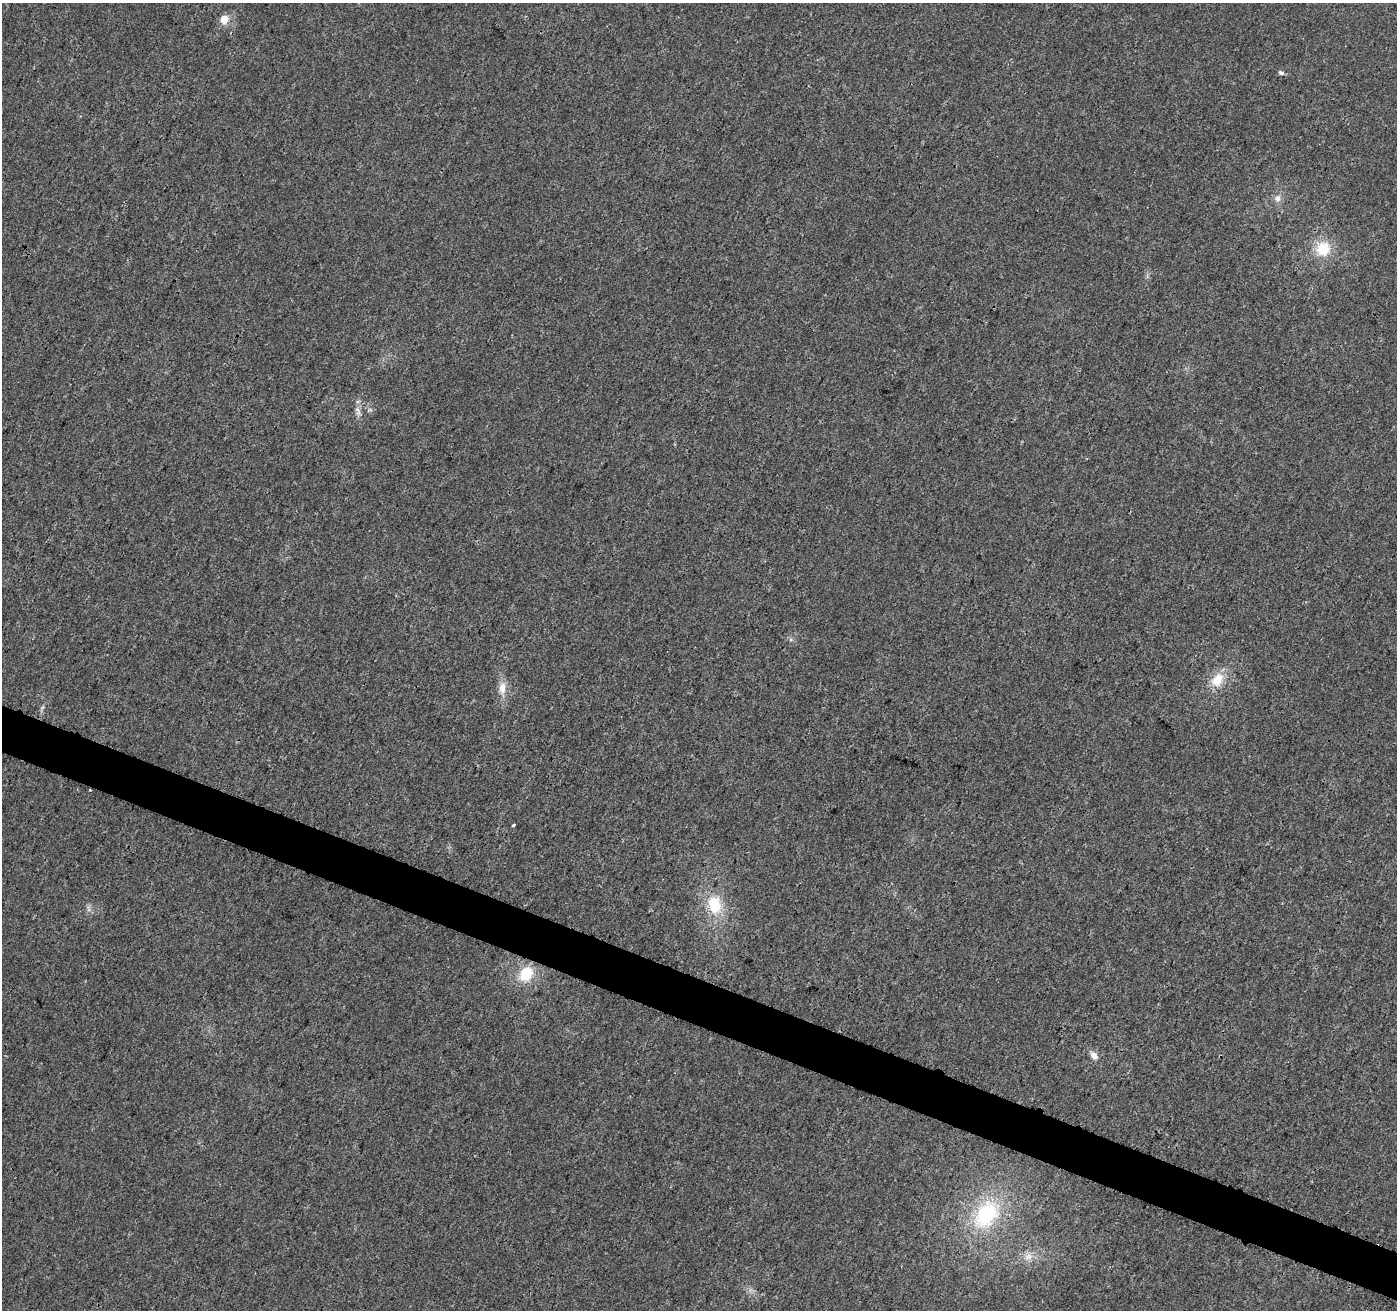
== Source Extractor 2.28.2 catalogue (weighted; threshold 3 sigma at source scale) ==
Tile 6 of 4 x 4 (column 2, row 2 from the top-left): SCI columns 1407-2801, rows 2837-4144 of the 5612 x 5737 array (HDU 1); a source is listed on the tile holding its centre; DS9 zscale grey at full resolution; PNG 1399 x 1312 px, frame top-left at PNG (2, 3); no overlay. Shown black and unused: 4% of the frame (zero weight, under 3 of 4 exposures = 1% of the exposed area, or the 3 px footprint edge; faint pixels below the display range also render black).
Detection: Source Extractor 2.28.2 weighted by HDU 2 'WHT'; one run over the whole footprint, this tile lists its part. Background 0.00894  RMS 0.0029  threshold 0.0129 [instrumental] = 3 sigma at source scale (4.5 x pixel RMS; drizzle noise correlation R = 1.50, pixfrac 1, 0.0396/0.0396 arcsec/px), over >= 5 px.
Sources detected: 14; all 14 listed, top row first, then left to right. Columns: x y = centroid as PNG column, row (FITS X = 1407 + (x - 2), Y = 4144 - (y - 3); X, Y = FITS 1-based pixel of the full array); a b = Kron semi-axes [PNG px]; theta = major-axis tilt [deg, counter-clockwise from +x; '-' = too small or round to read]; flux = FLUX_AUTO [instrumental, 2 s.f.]
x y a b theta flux
224 19 12 10 79 2.8
1281 73 7 5 -23 0.68
1277 198 9 9 - 1.5
1323 249 18 17 - 8.1
358 411 14 6 -68 1.4
1217 680 19 13 55 6.1
502 688 17 9 -88 3
90 790 2 2 - 0.19
514 825 3 3 - 0.81
714 905 25 18 -77 10
526 974 18 14 56 8.5
1094 1056 12 8 -47 1.8
986 1214 43 29 58 25
1028 1257 13 9 16 2.4
Overlapping masked pixels (flux is a lower limit): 1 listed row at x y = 90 790